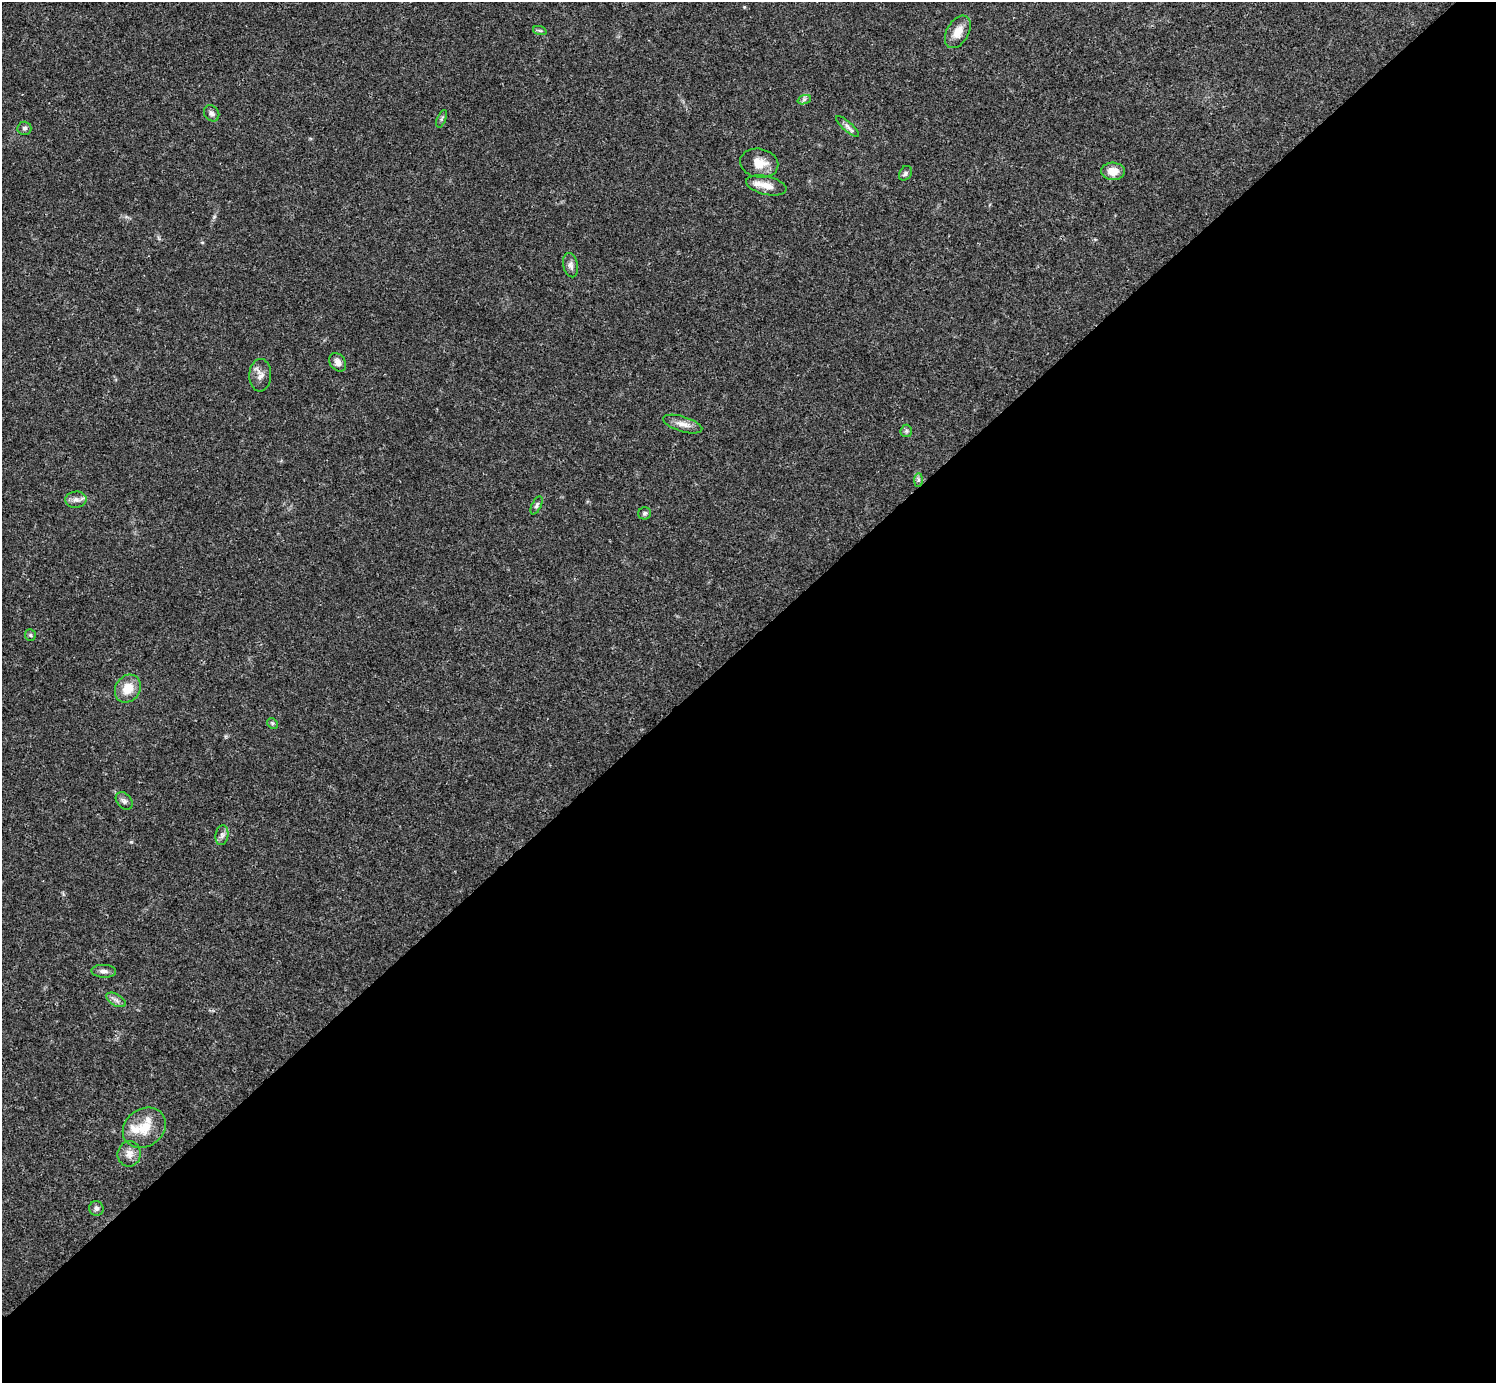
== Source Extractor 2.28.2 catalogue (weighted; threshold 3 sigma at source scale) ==
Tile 12 of 4 x 4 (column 4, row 3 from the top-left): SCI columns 4485-5978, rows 1539-2919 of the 5981 x 5981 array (HDU 1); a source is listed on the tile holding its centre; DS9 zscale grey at full resolution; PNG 1498 x 1385 px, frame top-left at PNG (2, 2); each listed source drawn as its Kron ellipse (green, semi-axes under 4 px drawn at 4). Shown black and unused: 54% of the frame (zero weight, under 3 of 4 exposures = <1% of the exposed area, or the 3 px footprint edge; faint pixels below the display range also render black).
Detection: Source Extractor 2.28.2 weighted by HDU 2 'WHT'; one run over the whole footprint, this tile lists its part. Background 0.0209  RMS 0.0022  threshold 0.00989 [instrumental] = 3 sigma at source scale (4.5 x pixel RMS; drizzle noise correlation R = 1.50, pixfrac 1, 0.05/0.05 arcsec/px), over >= 5 px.
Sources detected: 32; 2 inside a brighter listed object's ellipse — not listed separately; the other 30 listed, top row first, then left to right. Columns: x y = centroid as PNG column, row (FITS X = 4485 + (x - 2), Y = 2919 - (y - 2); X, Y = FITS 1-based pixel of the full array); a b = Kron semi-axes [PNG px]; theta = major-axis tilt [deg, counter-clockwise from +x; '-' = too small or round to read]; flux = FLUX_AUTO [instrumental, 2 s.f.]
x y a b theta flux
540 31 7 4 -19 0.37
958 32 18 11 60 2.9
804 100 7 4 20 0.44
212 113 8 7 - 0.68
442 119 9 3 69 0.36
848 126 15 4 -42 0.85
24 128 7 6 - 0.57
759 163 19 14 -11 3.3
1113 171 12 8 -2 2.4
905 173 8 6 57 0.54
766 185 20 9 -13 2.4
571 265 12 7 -77 1
338 362 10 7 -53 1.3
260 375 16 11 87 1.6
683 424 20 7 -17 1.8
906 431 6 6 - 0.42
918 480 7 4 89 0.43
76 500 10 8 4 1.1
537 505 10 4 64 0.52
645 513 6 6 - 0.47
30 635 6 5 - 0.36
128 689 15 12 55 3.7
272 723 6 4 -45 0.36
124 801 10 7 -48 0.83
222 835 10 6 82 0.77
104 971 12 6 -2 0.95
116 1000 11 5 -30 0.86
144 1128 23 18 35 4.9
129 1154 13 11 81 1.7
96 1208 7 7 - 0.64